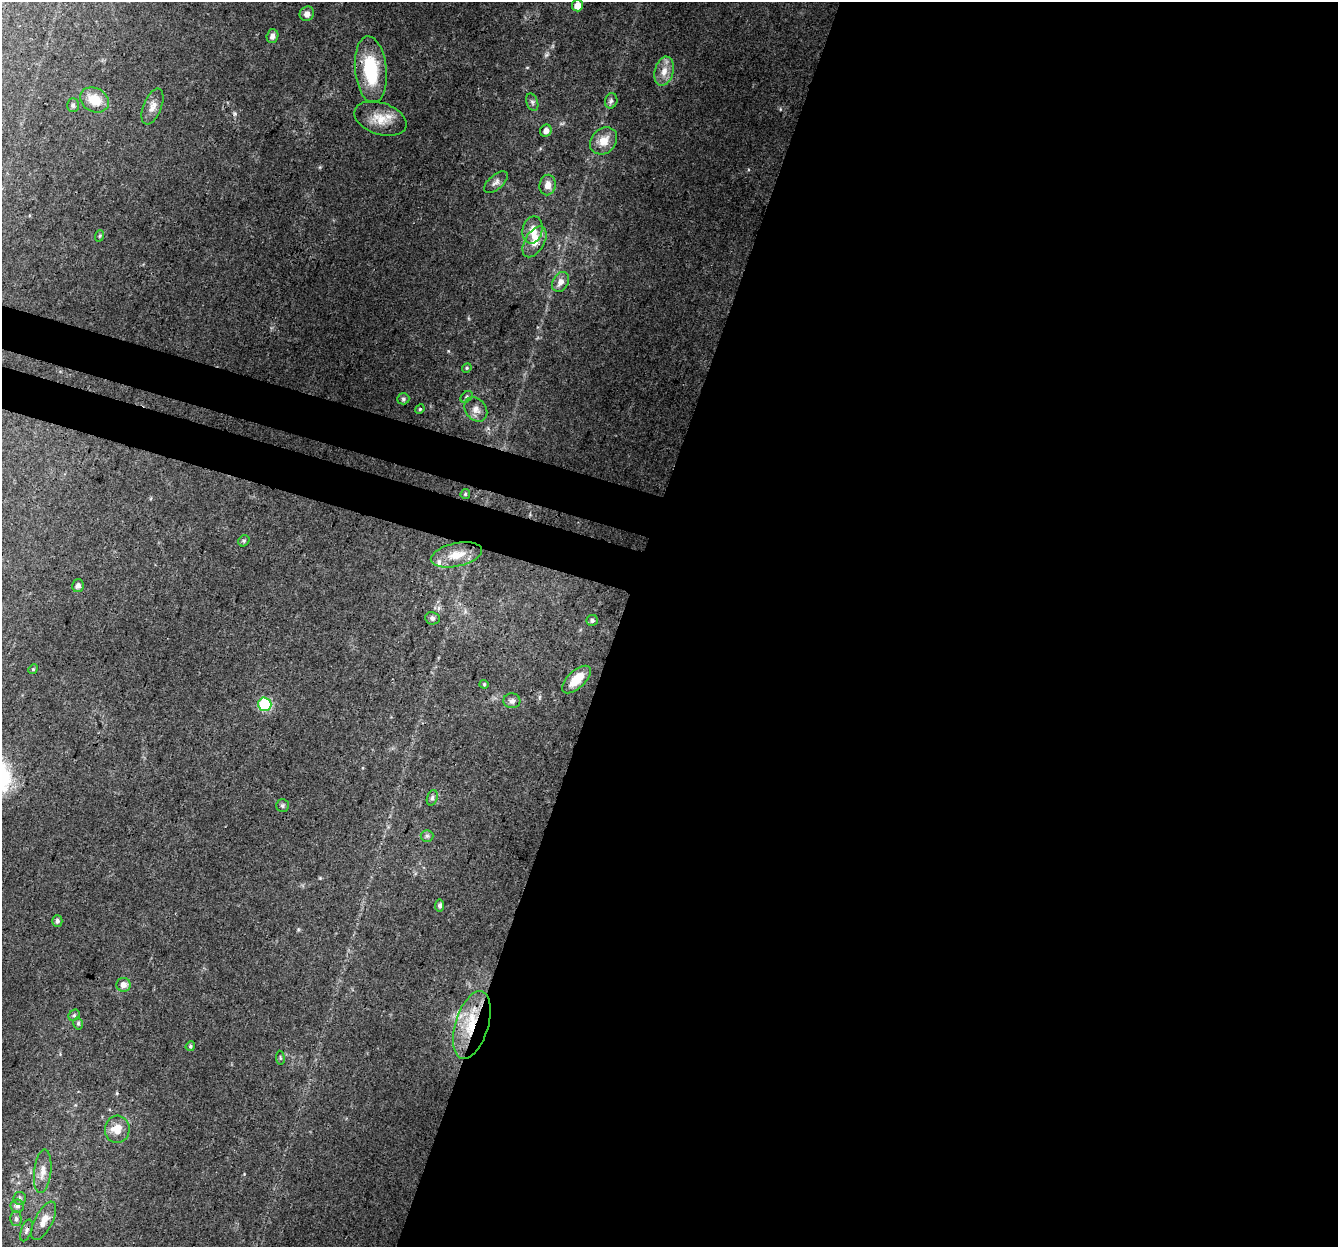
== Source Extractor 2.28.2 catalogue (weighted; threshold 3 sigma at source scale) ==
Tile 12 of 4 x 4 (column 4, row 3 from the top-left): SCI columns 4031-5366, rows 1521-2765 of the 5398 x 5589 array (HDU 1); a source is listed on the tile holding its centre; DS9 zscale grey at full resolution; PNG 1340 x 1249 px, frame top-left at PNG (2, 2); each listed source drawn as its Kron ellipse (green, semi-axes under 4 px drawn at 4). Shown black and unused: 57% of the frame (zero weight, under 3 of 4 exposures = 6% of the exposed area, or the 3 px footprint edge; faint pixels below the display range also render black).
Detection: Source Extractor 2.28.2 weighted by HDU 2 'WHT'; one run over the whole footprint, this tile lists its part. Background 0.0749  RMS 0.0052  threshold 0.0232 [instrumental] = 3 sigma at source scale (4.5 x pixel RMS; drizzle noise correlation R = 1.50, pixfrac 1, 0.0396/0.0396 arcsec/px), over >= 5 px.
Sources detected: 57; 1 cosmic-ray / hot-pixel residue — neither listed nor drawn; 3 inside a brighter listed object's ellipse — not listed separately; the other 53 listed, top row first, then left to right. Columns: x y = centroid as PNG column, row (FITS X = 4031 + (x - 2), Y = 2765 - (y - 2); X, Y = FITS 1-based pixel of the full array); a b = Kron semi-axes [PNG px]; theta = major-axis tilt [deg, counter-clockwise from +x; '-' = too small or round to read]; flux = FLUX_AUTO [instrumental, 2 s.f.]
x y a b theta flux
577 6 6 5 - 4.9
307 14 7 7 - 2.6
272 36 7 5 73 2.6
371 70 33 16 -84 29
664 71 15 9 75 5.3
94 100 15 12 -29 9.3
611 101 8 6 76 1.4
532 102 9 5 -72 1.4
73 105 7 5 -89 1.1
152 106 19 9 68 3.8
380 119 27 16 -19 11
546 131 6 5 - 2.8
604 141 15 12 45 7.6
496 182 14 7 41 2.3
548 185 10 8 78 3.9
533 230 14 10 77 5.3
99 236 6 3 70 0.64
535 242 17 9 59 6.1
561 282 10 7 59 3.6
467 368 5 4 - 0.68
467 397 7 5 44 0.92
403 399 6 5 - 0.97
420 409 5 4 - 0.65
476 409 13 10 -53 4
465 494 5 4 - 0.67
244 541 6 5 - 0.89
456 555 26 11 13 9.2
78 586 6 6 - 2.1
432 618 7 6 - 1.4
592 620 6 5 - 1
33 669 5 4 - 0.62
576 679 18 8 43 9.2
484 684 4 4 - 0.56
512 701 8 7 - 1.8
265 704 7 6 - 40
432 798 8 5 72 1.2
282 806 6 6 - 1
427 836 6 6 - 1.1
440 905 6 4 83 1.5
57 921 6 5 - 1.4
123 985 7 7 - 2.8
74 1015 6 5 - 0.97
78 1023 6 4 -78 0.94
472 1025 35 16 73 24
190 1046 5 4 - 0.85
280 1058 7 3 -82 0.62
117 1129 13 12 - 5.9
43 1171 22 8 84 5
20 1198 6 6 - 1.1
17 1206 7 6 - 1.8
16 1219 7 5 -89 1.3
44 1221 21 9 63 5.5
26 1230 11 5 71 1.5
Overlapping masked pixels (flux is a lower limit): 1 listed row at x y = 472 1025